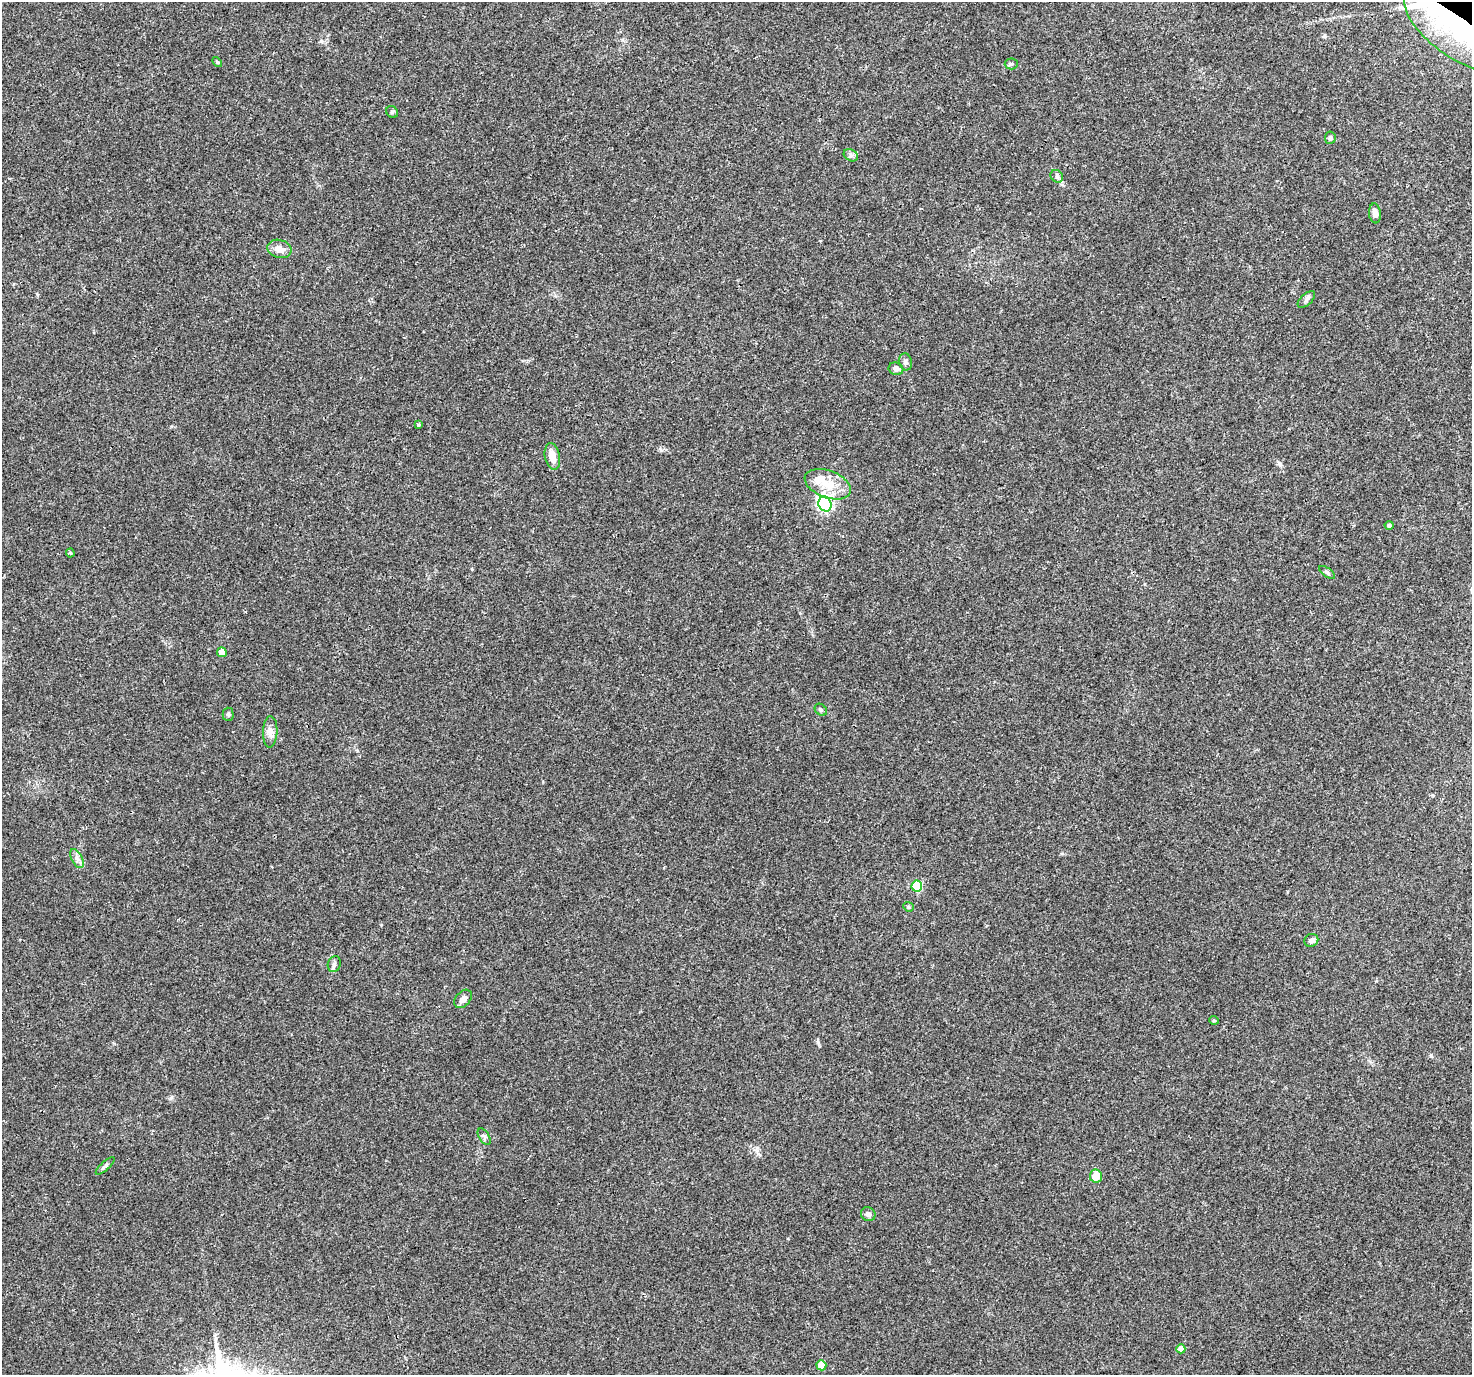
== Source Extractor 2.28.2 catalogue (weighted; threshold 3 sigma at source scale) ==
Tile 10 of 4 x 4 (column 2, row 3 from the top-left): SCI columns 1505-2974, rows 1609-2981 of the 5958 x 6028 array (HDU 1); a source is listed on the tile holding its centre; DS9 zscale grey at full resolution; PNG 1474 x 1377 px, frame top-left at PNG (2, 2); each listed source drawn as its Kron ellipse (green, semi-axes under 4 px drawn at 4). Shown black and unused: <1% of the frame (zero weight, under 3 of 4 exposures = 5% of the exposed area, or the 3 px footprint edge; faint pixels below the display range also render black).
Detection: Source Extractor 2.28.2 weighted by HDU 2 'WHT'; one run over the whole footprint, this tile lists its part. Background 0.0157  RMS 0.0026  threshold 0.0117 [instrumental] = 3 sigma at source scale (4.5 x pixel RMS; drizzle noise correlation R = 1.50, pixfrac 1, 0.0396/0.0396 arcsec/px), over >= 5 px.
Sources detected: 38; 1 inside a brighter object's white glare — neither listed nor drawn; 1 inside a brighter listed object's ellipse — not listed separately; the other 36 listed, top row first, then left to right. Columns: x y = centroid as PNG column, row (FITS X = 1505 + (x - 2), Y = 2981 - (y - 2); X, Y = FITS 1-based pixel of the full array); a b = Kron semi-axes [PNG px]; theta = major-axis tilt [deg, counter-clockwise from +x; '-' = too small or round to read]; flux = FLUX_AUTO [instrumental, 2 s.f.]
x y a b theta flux
1468 26 70 36 -31 61
217 62 6 3 -46 0.28
1011 64 6 5 - 0.49
392 112 6 5 - 0.46
1330 138 6 5 - 0.53
851 155 7 5 -30 0.66
1057 176 7 5 -45 0.64
1375 213 10 6 -84 1.5
279 249 12 9 -16 2.1
1306 299 10 5 42 0.72
905 362 8 6 -75 0.78
896 369 7 6 - 0.94
419 425 4 3 - 0.81
552 456 13 7 -79 2.9
828 484 24 13 -21 5.6
825 504 8 6 -64 49
1389 525 4 4 - 0.52
70 553 4 4 - 0.3
1327 572 9 4 -35 0.55
222 652 5 4 - 3.6
821 710 7 5 -45 0.49
228 714 6 5 - 0.51
270 732 16 7 88 1.5
77 859 10 5 -63 1
917 886 5 5 - 16
908 907 5 4 - 0.37
1311 940 7 6 - 1.2
334 964 8 6 70 0.68
463 999 10 7 48 1.6
1214 1020 5 4 - 0.34
484 1137 9 5 -57 0.66
105 1166 12 4 42 0.62
1096 1176 6 6 - 3.8
868 1214 7 7 - 0.97
1181 1349 4 4 - 2.4
821 1365 5 5 - 4.1
Overlapping masked pixels (flux is a lower limit): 1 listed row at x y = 1468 26
Isophote crosses this tile's border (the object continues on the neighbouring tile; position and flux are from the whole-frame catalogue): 1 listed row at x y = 1468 26
Unlisted compact peaks at least as high as the median listed source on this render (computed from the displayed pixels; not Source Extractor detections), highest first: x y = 321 41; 661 450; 171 1098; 818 1042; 1431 1055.